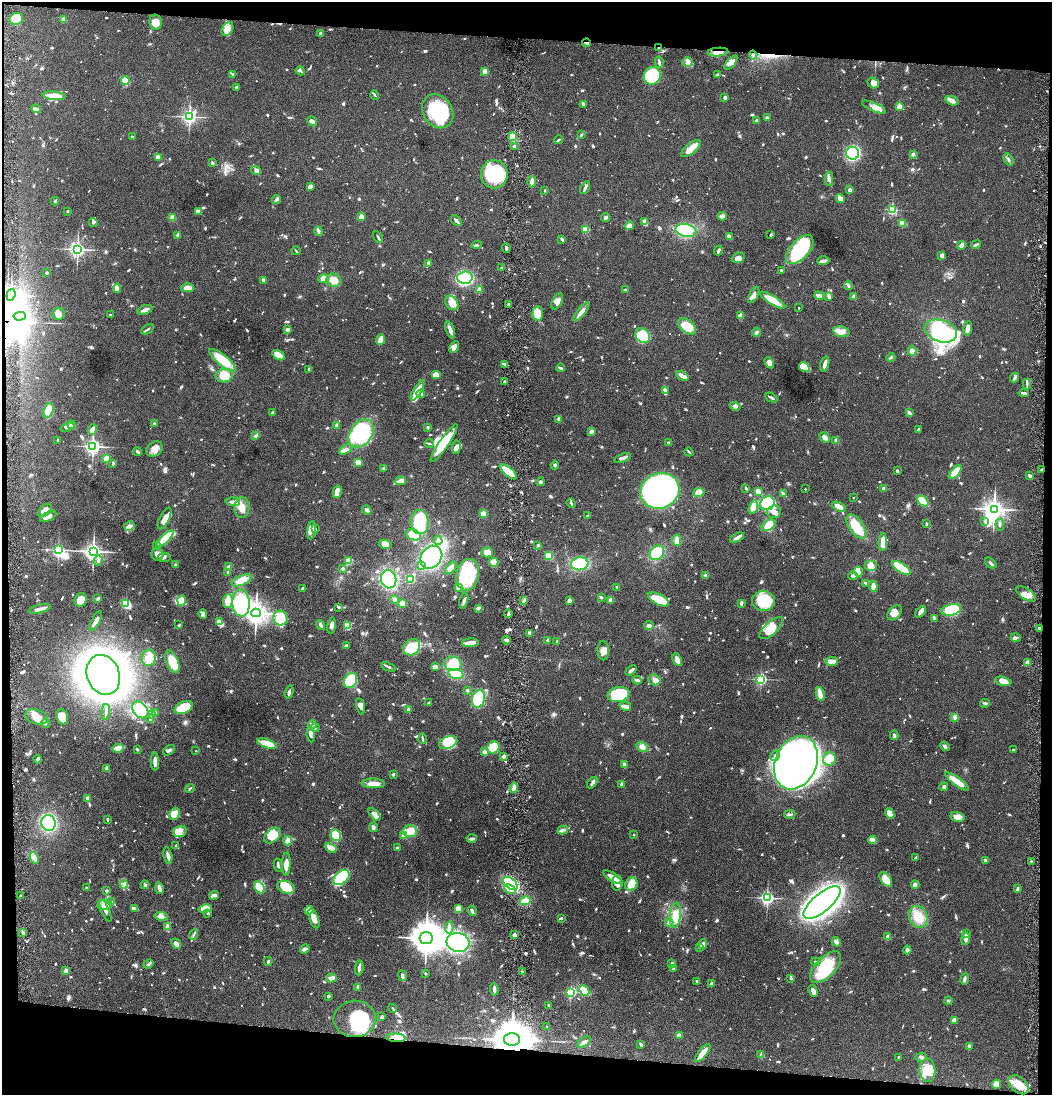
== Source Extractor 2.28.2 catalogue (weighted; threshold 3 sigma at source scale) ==
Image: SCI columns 147-4343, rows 1-4369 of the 4442 x 4371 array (HDU 1 of 3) = the unmasked area's bounding box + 8 px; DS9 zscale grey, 4 x 4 block average (1 PNG px = mean of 4 x 4 image px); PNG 1054 x 1097 px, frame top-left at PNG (2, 2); each listed source drawn as its Kron ellipse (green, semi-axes under 4 px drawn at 4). Shown black and unused: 9% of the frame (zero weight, under 4 of 8 exposures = <1% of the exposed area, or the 3 px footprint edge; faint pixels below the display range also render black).
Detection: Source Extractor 2.28.2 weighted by HDU 2 'WHT'. Background 0.0678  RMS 0.0042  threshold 0.0172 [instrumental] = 3 sigma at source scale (4.09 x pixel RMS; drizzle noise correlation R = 1.36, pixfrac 0.8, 0.05/0.05 arcsec/px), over >= 5 px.
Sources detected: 1364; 3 too faint to see at this stretch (4 x 4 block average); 16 inside a brighter object's white glare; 5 cosmic-ray / hot-pixel residue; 1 long thin detection or spike segment (spike, bleed or trail) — neither listed nor drawn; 24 coinciding with a brighter row at this scale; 91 inside a brighter listed object's ellipse — not listed separately; of the other 1224, all 500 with FLUX_AUTO >= 2.88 (the completeness limit of this list) listed and drawn (724 fainter detections not listed), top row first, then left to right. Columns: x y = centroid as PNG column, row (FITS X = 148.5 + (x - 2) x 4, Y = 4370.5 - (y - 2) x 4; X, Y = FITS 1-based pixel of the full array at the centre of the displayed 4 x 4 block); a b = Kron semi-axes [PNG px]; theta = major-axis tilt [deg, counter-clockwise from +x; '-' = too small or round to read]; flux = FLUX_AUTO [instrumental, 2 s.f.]
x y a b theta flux
16 19 7 6 - 56
64 19 3 2 - 13
156 22 8 6 -79 23
227 29 8 5 58 15
320 33 2 2 - 13
586 43 4 2 - 4
658 48 2 2 - 4.8
718 52 10 4 5 17
753 55 4 3 - 4.2
659 62 6 2 -79 6.4
688 62 5 4 - 7.9
731 62 9 4 48 11
300 71 5 2 - 3.6
485 71 3 3 - 26
233 74 3 2 - 5
718 74 3 2 - 3.3
652 76 9 8 - 170
125 80 4 3 - 23
873 83 6 5 - 17
236 87 3 2 - 3.9
375 95 5 2 - 3.4
54 96 11 4 -6 45
725 98 2 2 - 8.9
952 101 7 4 -17 11
583 105 3 3 - 3.9
899 106 2 2 - 53
874 107 13 4 -23 15
36 109 5 3 - 7.5
438 111 18 14 -55 150
189 117 3 2 - 730
767 118 3 3 - 6.1
756 120 3 2 - 3.8
312 121 5 3 - 7.1
581 135 3 2 - 3.1
132 137 2 2 - 4.5
513 137 4 3 - 29
558 140 4 2 - 3.8
514 146 3 3 - 5.4
691 149 12 5 39 26
853 153 6 6 - 260
913 154 2 2 - 22
158 157 3 3 - 17
1009 159 7 2 -63 3.7
212 163 3 2 - 4.7
256 170 5 4 - 8.5
494 174 14 13 - 140
829 179 7 3 -88 6.3
532 182 5 2 - 14
310 187 4 4 - 5
585 188 7 2 62 5.9
545 190 2 2 - 3
850 190 4 3 - 8.4
840 198 4 3 - 17
276 199 5 3 - 9.3
55 201 4 2 - 2.9
892 210 2 2 - 250
67 211 2 2 - 6.2
199 211 4 3 - 9
722 216 4 3 - 13
172 217 3 3 - 17
361 217 3 3 - 14
606 218 4 3 - 5.7
456 221 6 3 -49 5.3
645 222 3 3 - 15
93 223 5 3 - 4
902 223 3 3 - 25
629 226 4 3 - 13
585 229 2 2 - 110
686 230 10 6 -12 92
319 231 5 2 - 7.8
178 235 2 2 - 29
771 235 3 2 - 4.8
730 236 4 2 - 14
378 237 6 2 -59 4.3
562 239 2 2 - 5.6
477 245 5 2 - 4.9
961 245 4 3 - 14
976 245 5 2 - 4
506 248 5 2 - 4.5
77 249 3 3 - 740
800 249 17 9 47 180
296 251 4 2 - 3
718 251 5 2 - 5.9
942 255 3 3 - 8.8
738 258 6 5 - 18
823 261 6 3 1 8.7
428 263 3 2 - 3.2
501 268 3 2 - 3
781 271 3 2 - 3.6
47 273 3 2 - 3.3
465 278 7 6 - 150
323 279 5 4 - 21
264 280 3 2 - 10
334 280 7 6 - 28
848 285 5 2 - 5.3
117 288 5 3 - 11
188 288 6 4 0 26
479 290 2 2 - 53
626 290 3 2 - 4.2
11 295 6 3 71 1100
754 295 8 3 61 16
819 296 5 2 - 14
829 296 4 3 - 8.2
854 297 2 2 - 35
773 300 14 4 -31 47
557 301 9 4 62 11
452 303 8 5 -52 31
509 304 3 2 - 11
799 308 2 2 - 3.2
145 310 8 3 19 13
581 311 11 3 52 15
538 313 7 5 86 38
59 314 6 5 - 12
110 315 3 2 - 2.9
741 315 3 3 - 7.9
20 316 6 4 4 13
687 326 10 6 -38 47
968 328 7 3 84 13
147 329 7 2 32 4.6
287 330 3 2 - 8.7
450 330 9 3 -69 12
941 331 16 11 -18 270
756 332 5 3 - 4
841 332 8 5 -13 20
643 336 8 6 -45 65
380 340 5 3 - 29
454 347 6 4 61 15
912 351 4 4 - 16
279 355 7 4 -30 21
891 357 5 2 - 3.2
222 360 16 5 -40 51
769 363 6 3 -59 12
504 364 3 3 - 3.4
825 364 7 2 74 13
804 367 6 4 -32 63
561 368 4 2 - 6.6
309 370 4 2 - 4.3
224 375 8 6 11 38
436 375 5 3 - 23
682 376 7 3 -34 12
1015 378 5 2 - 4.4
504 382 3 2 - 3
1027 384 5 2 - 3.5
418 390 11 4 60 22
665 390 4 2 - 7.5
1024 393 5 2 - 5.4
421 394 4 3 - 5.5
771 398 6 2 -27 6.3
735 406 5 3 - 6.6
49 410 7 5 71 29
909 412 3 2 - 5.3
272 413 3 2 - 6.7
559 419 3 3 - 4.1
154 423 3 2 - 3.1
71 425 4 4 - 14
337 425 2 2 - 27
67 427 7 3 19 7.9
428 427 2 2 - 5
918 429 4 2 - 3.3
92 430 5 3 - 18
591 431 3 3 - 6.4
361 433 15 11 54 170
256 435 4 2 - 2.9
825 438 6 3 -43 13
58 440 3 2 - 3.5
836 440 3 3 - 4.9
429 443 5 2 - 3.1
444 443 22 5 56 67
669 443 4 3 - 3.8
93 446 3 3 - 680
456 447 7 4 84 11
155 449 9 6 34 16
346 449 7 3 31 8.9
137 452 4 2 - 4.8
689 452 4 2 - 4.1
623 458 9 2 20 14
107 459 2 2 - 49
358 462 3 2 - 32
113 463 3 2 - 4.1
555 465 4 3 - 3.2
383 468 2 2 - 3.8
1042 470 3 2 - 4.2
897 471 3 2 - 3.7
508 472 11 3 -41 54
955 472 8 3 49 30
1030 476 3 2 - 6.8
401 481 5 3 - 14
540 482 4 3 - 3.2
746 488 3 2 - 4.2
805 489 2 2 - 4.2
883 489 3 3 - 6.8
660 491 20 17 22 960
337 492 6 3 76 22
699 492 6 4 12 18
758 492 4 3 - 18
783 493 2 2 - 5.9
853 498 2 2 - 3.4
923 501 6 4 -46 35
233 502 7 3 -5 13
571 503 5 2 - 3.2
768 503 7 6 - 120
753 507 7 4 74 16
839 507 7 4 -24 16
242 508 10 7 88 22
994 509 4 4 - 1400
45 510 8 5 41 13
367 510 5 2 - 8.2
774 512 7 6 - 15
483 514 3 3 - 23
587 516 4 2 - 3.1
48 517 9 3 27 15
165 518 12 5 64 17
420 522 12 9 -88 82
985 522 3 3 - 4
926 524 4 2 - 3.4
769 525 7 5 33 41
1000 525 6 2 -83 4.1
129 526 5 4 - 9.3
856 526 14 7 -55 49
315 529 3 3 - 2.9
311 530 9 3 82 11
413 535 8 5 -16 57
737 538 8 3 28 7.8
165 539 11 3 44 78
438 540 4 2 - 5.1
677 540 5 4 - 14
883 542 9 3 88 30
385 544 6 4 -9 14
157 545 4 2 - 3.1
538 545 2 2 - 4
58 550 2 2 - 430
93 551 3 3 - 1100
487 552 6 5 - 17
657 553 8 6 47 57
157 554 6 6 - 12
549 556 3 3 - 24
431 557 12 10 51 190
164 558 7 3 7 5.8
98 560 5 2 - 5.4
349 560 3 3 - 23
494 562 4 4 - 24
991 563 7 2 -43 5.5
580 564 9 6 7 84
176 565 3 3 - 3.9
421 565 4 3 - 7.6
870 566 6 5 - 15
229 567 2 2 - 41
451 568 7 4 50 12
901 568 11 3 -35 120
343 569 3 2 - 5.6
228 572 2 2 - 11
858 572 5 4 - 45
468 575 16 11 79 130
705 575 3 3 - 4.5
853 576 4 3 - 6.5
389 579 9 7 -75 140
242 580 10 5 22 26
410 580 4 3 - 17
865 583 4 2 - 4.3
873 586 5 3 - 21
458 587 4 3 - 12
617 587 3 2 - 3.3
303 588 4 2 - 4.7
1026 594 11 5 -32 21
601 597 3 2 - 3.8
98 599 4 2 - 5.4
395 599 3 2 - 11
658 599 11 5 -27 58
81 600 7 6 - 40
524 600 4 2 - 4.8
569 600 2 2 - 34
610 600 2 2 - 42
181 601 5 3 - 41
228 601 7 4 86 23
464 601 8 2 77 6.1
764 601 11 10 - 97
126 603 2 2 - 140
241 603 13 8 -87 190
402 603 2 2 - 89
741 603 4 2 - 5.9
338 607 3 2 - 5.2
478 608 3 2 - 6.6
40 609 11 3 13 13
951 610 10 5 11 120
921 612 7 4 50 10
256 613 5 4 - 1900
895 613 8 6 46 16
203 614 5 3 - 8
508 614 4 2 - 3.2
280 618 7 7 - 52
934 618 4 2 - 5.2
96 621 11 2 63 9.9
219 621 4 3 - 12
179 625 2 2 - 3.8
321 625 5 3 - 6
332 625 8 4 81 11
649 625 4 3 - 6.6
347 626 4 3 - 33
771 628 15 6 42 58
1040 628 3 2 - 3.8
530 633 3 3 - 8.1
1016 638 5 3 - 5.5
506 640 4 3 - 4.8
548 640 2 2 - 26
557 642 3 2 - 5.7
470 643 8 2 5 33
346 646 3 2 - 7.9
412 647 9 7 37 65
603 651 9 5 -87 15
149 658 8 7 - 24
677 660 6 4 -64 12
832 661 6 2 3 19
172 662 12 6 -67 45
1027 663 4 3 - 8.5
453 664 9 7 -7 78
388 667 8 2 -23 5.4
435 667 4 3 - 10
631 671 6 2 39 6.1
456 674 8 5 -16 69
103 675 20 16 -68 2300
761 679 2 2 - 410
351 680 8 6 60 80
637 680 4 2 - 5.8
654 680 6 5 - 8.9
1003 681 8 4 -13 24
467 690 3 2 - 3.3
289 692 6 2 73 7.8
619 694 11 7 10 130
820 694 7 4 -81 10
478 699 9 6 73 83
429 703 3 2 - 3.9
985 703 5 2 - 3.1
360 706 8 3 -77 9.3
625 706 5 2 - 15
184 708 9 6 24 54
140 710 9 6 -46 67
408 710 3 2 - 6.1
106 712 8 2 83 5.8
155 712 2 2 - 3.4
152 714 4 4 - 6.3
37 717 12 7 -17 30
62 717 8 5 -71 30
955 717 4 3 - 3.9
150 719 4 3 - 6.8
45 723 4 2 - 3.3
312 724 4 3 - 4.1
315 727 4 2 - 3
311 735 7 3 -82 6.2
894 735 5 2 - 4
422 739 5 2 - 3.3
448 742 9 6 20 57
267 744 10 3 -19 45
945 746 5 3 - 5.5
493 747 6 5 - 52
642 747 6 4 -34 10
118 748 6 2 6 46
137 749 3 2 - 3.5
169 750 7 3 36 5.4
1013 750 3 2 - 3.3
196 751 2 2 - 3.2
485 752 3 3 - 7.9
503 756 4 2 - 5
775 756 5 3 - 6.4
38 759 4 3 - 3.8
829 759 7 6 - 39
155 762 9 3 -88 14
796 763 28 20 66 1400
624 765 4 3 - 7
107 768 4 3 - 3.8
393 774 2 2 - 4.4
957 781 14 3 -36 43
373 783 11 5 -1 21
592 783 6 2 51 5.6
621 784 3 2 - 4.5
944 787 4 3 - 4.8
514 788 5 4 - 9.2
190 789 5 2 - 3
87 798 4 2 - 6.2
174 814 6 5 - 24
374 814 8 4 -49 12
790 814 6 2 6 4.3
890 814 6 4 -63 22
958 817 7 5 -13 19
108 820 3 2 - 4.9
49 823 8 7 - 130
373 827 5 3 - 5.7
563 830 5 3 - 6.1
180 831 7 5 16 14
410 831 7 6 - 29
336 835 6 5 - 70
634 835 2 2 - 6.2
272 836 9 6 42 36
403 836 4 3 - 4.8
472 838 5 3 - 4.8
873 840 4 2 - 31
288 841 4 3 - 12
176 846 4 3 - 3.9
331 848 6 3 -27 22
397 848 3 2 - 3.6
168 855 8 3 -78 9.8
34 858 6 4 -66 13
916 858 2 2 - 4.6
985 860 2 2 - 5.6
1031 861 2 2 - 5.9
286 864 11 3 88 20
278 865 6 2 -78 7.9
341 877 9 6 41 100
612 877 10 3 -32 21
886 879 8 5 -56 31
617 883 8 5 -90 15
124 884 4 3 - 4.3
510 884 8 5 -42 150
631 884 7 6 - 37
145 885 4 2 - 2.9
915 885 4 3 - 7.1
259 887 7 4 -61 58
286 887 9 6 -19 60
87 888 2 2 - 3.1
159 888 6 3 -81 7.5
510 889 6 4 -30 12
1017 889 4 2 - 4.1
106 891 3 2 - 4.2
214 895 5 4 - 5.6
20 896 2 2 - 5.7
767 898 2 2 - 660
525 901 5 4 - 14
111 902 3 2 - 4.1
822 902 23 9 40 2300
104 905 7 4 5 17
134 908 4 3 - 8.1
205 909 6 4 10 31
458 909 3 3 - 21
105 910 12 3 -65 8.8
309 910 4 2 - 4.8
472 911 5 2 - 5.4
208 913 4 2 - 3.6
675 915 12 5 85 24
161 916 6 4 -8 7.6
918 917 11 9 -66 48
314 918 10 4 -70 28
561 918 2 2 - 3
669 923 4 2 - 7.3
168 926 4 3 - 3.7
449 927 6 2 80 4.6
23 933 3 3 - 4.3
966 934 2 2 - 12
193 935 5 2 - 3.6
514 935 2 2 - 29
888 937 2 2 - 44
426 938 6 6 - 3800
966 939 6 3 82 8.8
458 942 11 9 -15 220
836 942 5 3 - 13
176 944 5 4 - 11
703 944 5 3 - 12
699 947 3 2 - 3.1
305 949 5 3 - 5.2
907 950 4 3 - 5.5
268 961 4 2 - 3.6
816 962 4 2 - 3.6
148 964 5 2 - 4.9
672 964 2 2 - 6.5
826 967 20 10 47 91
359 968 7 2 85 8.1
673 969 2 2 - 4
66 971 2 2 - 34
522 972 2 2 - 3.3
425 973 2 2 - 3.3
402 976 5 2 - 8.6
332 978 5 3 - 16
791 979 3 2 - 3.4
965 979 6 3 80 5.8
697 981 3 2 - 4
711 984 2 2 - 20
358 987 3 3 - 3.9
494 989 6 2 -88 10
584 990 6 2 -47 47
813 991 6 3 -66 12
571 992 2 2 - 340
328 996 3 2 - 3.4
948 1001 4 2 - 3
548 1005 2 2 - 3.7
393 1008 5 2 - 2.9
382 1017 4 3 - 2.9
355 1019 21 18 3 110
954 1020 4 3 - 11
547 1027 2 2 - 5.6
679 1036 3 3 - 16
396 1038 9 3 -3 28
512 1039 8 6 1 7100
584 1042 8 3 33 8.6
641 1044 4 2 - 6.9
969 1046 3 2 - 4.7
703 1053 11 3 51 35
761 1055 3 2 - 3.7
898 1057 2 2 - 3.2
921 1057 6 3 2 5
927 1070 12 8 -87 32
996 1084 5 4 - 10
1019 1085 12 7 -39 35
Overlapping masked pixels (flux is a lower limit): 7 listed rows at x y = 586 43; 658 48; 718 52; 11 295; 1042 470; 396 1038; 512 1039
Diffuse or blended objects may show on this block-average render without a row.